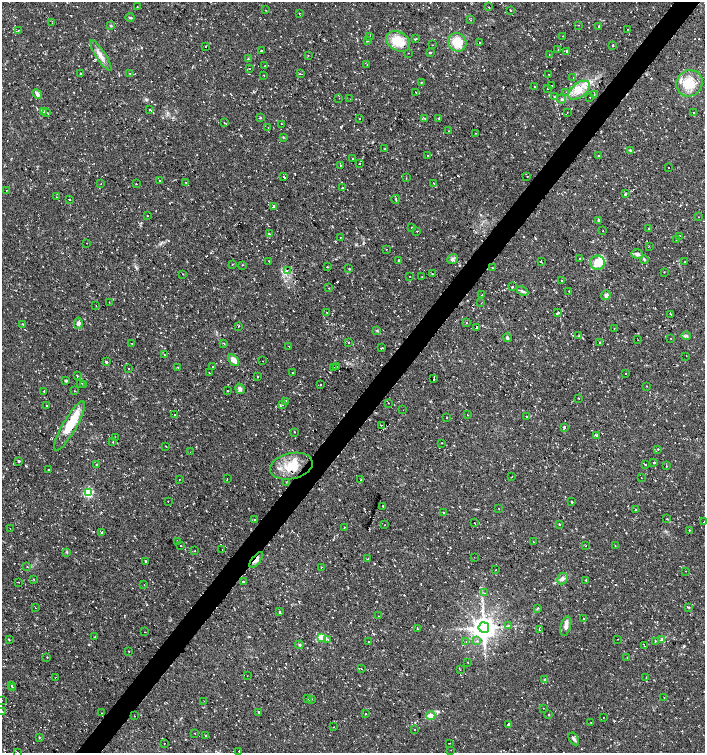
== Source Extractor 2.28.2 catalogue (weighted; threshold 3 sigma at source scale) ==
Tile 10 of 4 x 4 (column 2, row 3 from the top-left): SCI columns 1639-3043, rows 1501-3001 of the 6025 x 6006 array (HDU 1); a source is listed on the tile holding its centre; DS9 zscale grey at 2 x 2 block average (1 PNG px = mean of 2 x 2 image px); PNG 707 x 755 px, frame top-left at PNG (2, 2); each listed source drawn as its Kron ellipse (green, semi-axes under 4 px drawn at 4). Shown black and unused: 4% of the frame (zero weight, under 2 of 3 exposures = <1% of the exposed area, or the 3 px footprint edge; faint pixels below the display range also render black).
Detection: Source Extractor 2.28.2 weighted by HDU 2 'WHT'; one run over the whole footprint, this tile lists its part. Background 0.0323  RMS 0.004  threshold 0.018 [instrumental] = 3 sigma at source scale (4.5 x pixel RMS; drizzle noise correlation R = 1.50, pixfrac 1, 0.0396/0.0396 arcsec/px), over >= 5 px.
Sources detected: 392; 65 cosmic-ray / hot-pixel residue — neither listed nor drawn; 6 inside a brighter listed object's ellipse — not listed separately; the other 321 listed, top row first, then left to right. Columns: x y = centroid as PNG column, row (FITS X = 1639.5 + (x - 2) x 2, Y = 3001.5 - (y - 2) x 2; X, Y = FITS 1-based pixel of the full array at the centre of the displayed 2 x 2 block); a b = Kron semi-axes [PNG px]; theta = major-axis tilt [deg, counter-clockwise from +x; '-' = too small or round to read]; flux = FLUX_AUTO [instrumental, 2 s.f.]
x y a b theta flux
137 7 2 2 - 1.3
489 7 2 2 - 0.71
266 10 2 2 - 0.4
510 11 2 2 - 0.7
299 13 2 2 - 0.33
130 17 4 2 - 0.88
471 20 2 2 - 0.76
52 23 2 2 - 0.39
578 25 2 2 - 0.37
111 26 3 2 - 0.96
599 26 2 2 - 8.1
628 29 2 2 - 1
18 30 2 2 - 0.39
563 36 2 2 - 0.38
369 37 2 2 - 4.3
416 39 3 2 - 1.1
367 40 3 3 - 0.8
398 41 13 9 -30 19
457 42 10 9 - 18
479 42 2 2 - 0.72
432 45 2 2 - 0.42
612 45 2 2 - 2.3
206 46 2 2 - 1.9
558 50 2 2 - 0.76
261 51 2 2 - 1.1
567 51 2 2 - 5.6
408 53 2 2 - 0.51
430 53 2 2 - 9.3
101 55 18 5 -57 6.6
308 55 2 2 - 0.39
549 55 2 2 - 0.29
248 59 3 2 - 0.67
367 64 2 2 - 0.37
265 66 2 2 - 0.5
249 69 2 2 - 0.31
129 73 2 2 - 0.44
81 74 2 2 - 4.2
300 74 2 2 - 0.75
549 74 2 2 - 2.9
264 75 2 2 - 0.84
573 78 2 2 - 1
421 83 2 2 - 1.7
689 83 14 12 50 21
551 85 2 2 - 5.1
534 87 2 2 - 2.9
548 88 2 2 - 1.7
579 90 12 7 38 11
416 92 2 2 - 1.6
566 92 2 2 - 0.38
37 94 5 3 - 3.1
594 95 2 2 - 1.7
554 97 2 2 - 3.4
590 97 2 2 - 1.2
339 98 2 2 - 0.25
350 99 2 2 - 0.27
562 99 4 3 - 1.3
150 109 2 2 - 2.2
43 111 3 2 - 1.1
567 112 2 2 - 0.53
47 113 2 2 - 1.7
694 113 2 2 - 0.53
260 117 2 2 - 1.1
359 118 2 2 - 1.3
425 118 3 2 - 0.54
439 118 2 2 - 2.3
224 123 2 2 - 0.66
282 124 2 2 - 0.66
268 128 2 2 - 0.65
449 131 2 2 - 3.7
475 133 2 2 - 0.35
283 137 3 2 - 0.58
384 149 2 2 - 0.52
630 150 3 2 - 0.73
427 156 2 2 - 0.52
598 156 2 2 - 0.95
353 159 2 2 - 0.7
359 163 2 2 - 0.93
340 165 2 2 - 0.76
669 167 2 2 - 1.4
527 176 2 2 - 2.3
284 177 3 2 - 2
406 178 2 2 - 0.53
160 181 3 2 - 0.66
185 182 2 2 - 0.44
101 183 2 2 - 0.63
433 183 2 2 - 0.33
136 184 2 2 - 0.69
343 188 3 2 - 0.55
6 190 2 2 - 0.63
625 194 3 2 - 1
56 197 2 2 - 0.35
69 199 2 2 - 4.6
396 199 4 2 - 1.2
274 206 2 2 - 1.9
147 216 2 2 - 0.57
698 217 2 2 - 0.44
599 220 3 3 - 0.9
411 227 2 2 - 0.33
649 229 2 2 - 0.39
417 231 2 2 - 1.2
603 231 2 2 - 1.1
269 233 2 2 - 1.4
680 236 2 2 - 0.42
340 237 2 2 - 1.6
676 239 2 2 - 1.3
87 243 2 2 - 0.25
649 246 2 2 - 0.46
386 249 2 2 - 0.43
637 254 6 4 -17 2.9
452 259 5 4 - 2.3
579 259 2 2 - 2.3
398 260 2 2 - 1.2
644 260 4 2 - 0.92
269 261 2 2 - 0.57
541 261 2 2 - 3.5
685 262 2 2 - 1.8
598 263 7 7 - 13
232 265 2 2 - 0.55
242 265 2 2 - 0.44
328 267 2 2 - 1.8
492 267 2 2 - 1.4
349 269 2 2 - 0.78
287 270 2 2 - 0.49
664 272 2 2 - 0.45
183 274 2 2 - 0.3
432 274 2 2 - 0.48
410 276 2 2 - 0.42
422 277 2 2 - 0.45
562 280 2 2 - 1.5
512 287 2 2 - 2
329 288 2 2 - 0.44
522 291 6 3 -28 1.9
569 291 2 2 - 2.5
482 295 2 2 - 1.7
606 295 5 4 - 2
109 302 2 2 - 1
481 303 2 2 - 0.78
96 306 2 2 - 0.47
326 312 2 2 - 1
558 313 3 2 - 4.1
670 314 3 2 - 0.43
78 323 6 4 86 2.3
467 323 2 2 - 0.96
22 324 3 2 - 0.55
239 326 2 2 - 1.4
476 327 2 2 - 7.8
614 328 2 2 - 0.48
377 331 3 2 - 0.77
579 335 2 2 - 0.72
686 336 5 3 - 1.5
507 338 4 3 - 1.8
671 339 2 2 - 0.56
638 340 2 2 - 0.67
599 342 2 2 - 0.57
132 343 2 2 - 0.3
223 343 2 2 - 0.84
349 343 2 2 - 0.5
289 346 2 2 - 0.63
381 348 3 2 - 0.89
164 355 2 2 - 1.7
686 356 2 2 - 0.47
234 360 7 4 -55 6.6
263 361 2 2 - 0.74
106 362 3 3 - 1.2
336 366 2 2 - 0.98
178 367 2 2 - 2.1
213 367 2 2 - 0.61
334 367 2 2 - 0.49
129 369 2 2 - 4.8
292 372 2 2 - 1.6
209 373 2 2 - 0.37
626 374 2 2 - 1.7
77 376 2 2 - 1.8
258 376 2 2 - 1
434 379 2 2 - 1.7
65 381 4 3 - 0.79
81 383 2 2 - 0.47
83 385 2 2 - 0.45
321 385 2 2 - 0.67
647 386 2 2 - 0.44
240 389 5 4 - 3.2
44 391 2 2 - 1.1
74 391 2 2 - 0.42
228 391 2 2 - 1.4
579 398 2 2 - 1.9
286 401 3 2 - 0.77
388 403 2 2 - 1.2
47 405 2 2 - 9.3
282 405 2 2 - 0.75
403 410 2 2 - 0.64
175 414 2 2 - 1.3
467 415 2 2 - 0.69
527 416 2 2 - 2.2
447 417 2 2 - 1.9
381 425 2 2 - 0.39
70 426 28 7 60 26
564 427 2 2 - 2.5
294 432 2 2 - 0.49
597 435 2 2 - 5.5
115 437 2 2 - 0.5
113 442 2 2 - 0.38
442 443 2 2 - 0.51
166 446 2 2 - 0.41
658 449 2 2 - 0.94
190 452 2 2 - 0.46
19 461 2 2 - 5.2
654 462 2 2 - 4.9
96 464 2 2 - 1.3
645 464 2 2 - 8.3
291 466 21 13 12 22
666 466 2 2 - 0.89
49 469 2 2 - 3.5
511 477 2 2 - 0.73
641 478 2 2 - 0.84
179 479 2 2 - 0.55
227 479 2 2 - 2.1
361 480 2 2 - 0.51
286 482 2 2 - 0.42
88 492 3 3 - 89
168 501 2 2 - 0.84
572 502 2 2 - 1.8
383 506 2 2 - 2.3
499 509 2 2 - 0.34
635 509 2 2 - 2.7
444 513 2 2 - 1.5
255 519 2 2 - 0.81
667 519 3 2 - 0.48
704 522 2 2 - 1.3
474 523 2 2 - 0.28
559 524 2 2 - 1.4
385 525 2 2 - 0.94
344 527 2 2 - 0.95
10 528 2 2 - 0.32
689 530 2 2 - 1.1
102 533 3 2 - 2.8
177 541 2 2 - 2.7
533 542 2 2 - 0.91
180 545 2 2 - 1.1
585 546 2 2 - 0.45
615 546 2 2 - 0.6
222 549 2 2 - 0.48
195 551 2 2 - 0.76
67 552 3 2 - 0.64
474 557 2 2 - 0.33
368 559 2 2 - 4
256 560 9 3 50 4.2
145 561 2 2 - 4.7
27 566 2 2 - 0.44
321 567 2 2 - 1.3
496 570 2 2 - 1.4
685 571 2 2 - 0.42
562 579 6 5 - 2.4
34 580 2 2 - 0.6
586 580 2 2 - 1.8
243 581 2 2 - 3.5
19 582 2 2 - 0.42
144 585 2 2 - 0.31
484 593 2 2 - 0.45
689 607 3 2 - 0.71
35 608 2 2 - 1.7
538 608 3 2 - 0.57
280 612 3 2 - 0.84
378 616 2 2 - 0.46
584 618 2 2 - 1
508 625 3 2 - 1.3
566 626 10 5 75 4.5
484 627 5 5 - 1000
417 628 2 2 - 1.4
539 630 2 2 - 2
144 632 2 2 - 0.63
95 637 2 2 - 2.1
322 637 3 3 - 31
328 639 3 2 - 0.62
617 639 2 2 - 0.31
662 639 4 3 - 1.2
9 640 3 2 - 0.59
466 641 2 2 - 5
477 641 3 2 - 2.7
655 641 2 2 - 0.47
368 642 2 2 - 0.43
299 645 4 3 - 1.2
645 646 2 2 - 0.28
129 652 2 2 - 1.6
47 657 2 2 - 1.2
627 657 2 2 - 0.37
468 662 2 2 - 0.31
361 669 2 2 - 0.64
460 670 2 2 - 0.35
247 676 2 2 - 0.32
55 678 2 2 - 0.45
646 678 2 2 - 0.46
545 680 4 3 - 1.1
11 685 2 2 - 1.9
12 687 2 2 - 3
664 697 2 2 - 0.32
307 699 3 3 - 0.97
312 699 3 2 - 0.76
2 700 2 2 - 0.25
204 701 2 2 - 0.28
543 708 2 2 - 0.34
2 712 3 3 - 0.76
258 712 2 2 - 3.3
101 713 2 2 - 0.69
365 714 2 2 - 7.3
549 714 2 2 - 0.59
431 715 5 4 - 6.9
135 716 2 2 - 1.1
603 718 2 2 - 0.48
591 722 2 2 - 0.35
509 724 2 2 - 16
333 727 2 2 - 0.45
414 730 2 2 - 1.7
195 733 2 2 - 0.36
205 736 2 2 - 3.1
40 737 2 2 - 0.52
574 739 7 3 -56 1.9
449 743 2 2 - 0.89
164 744 2 2 - 1.6
451 750 2 2 - 0.27
239 751 2 2 - 0.81
17 752 2 2 - 0.6
Overlapping masked pixels (flux is a lower limit): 1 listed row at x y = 256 560
Isophote crosses this tile's border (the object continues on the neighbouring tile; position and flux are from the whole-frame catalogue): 4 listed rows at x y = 704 522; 2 700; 2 712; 17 752
Diffuse or blended objects may show on this block-average render without a row.